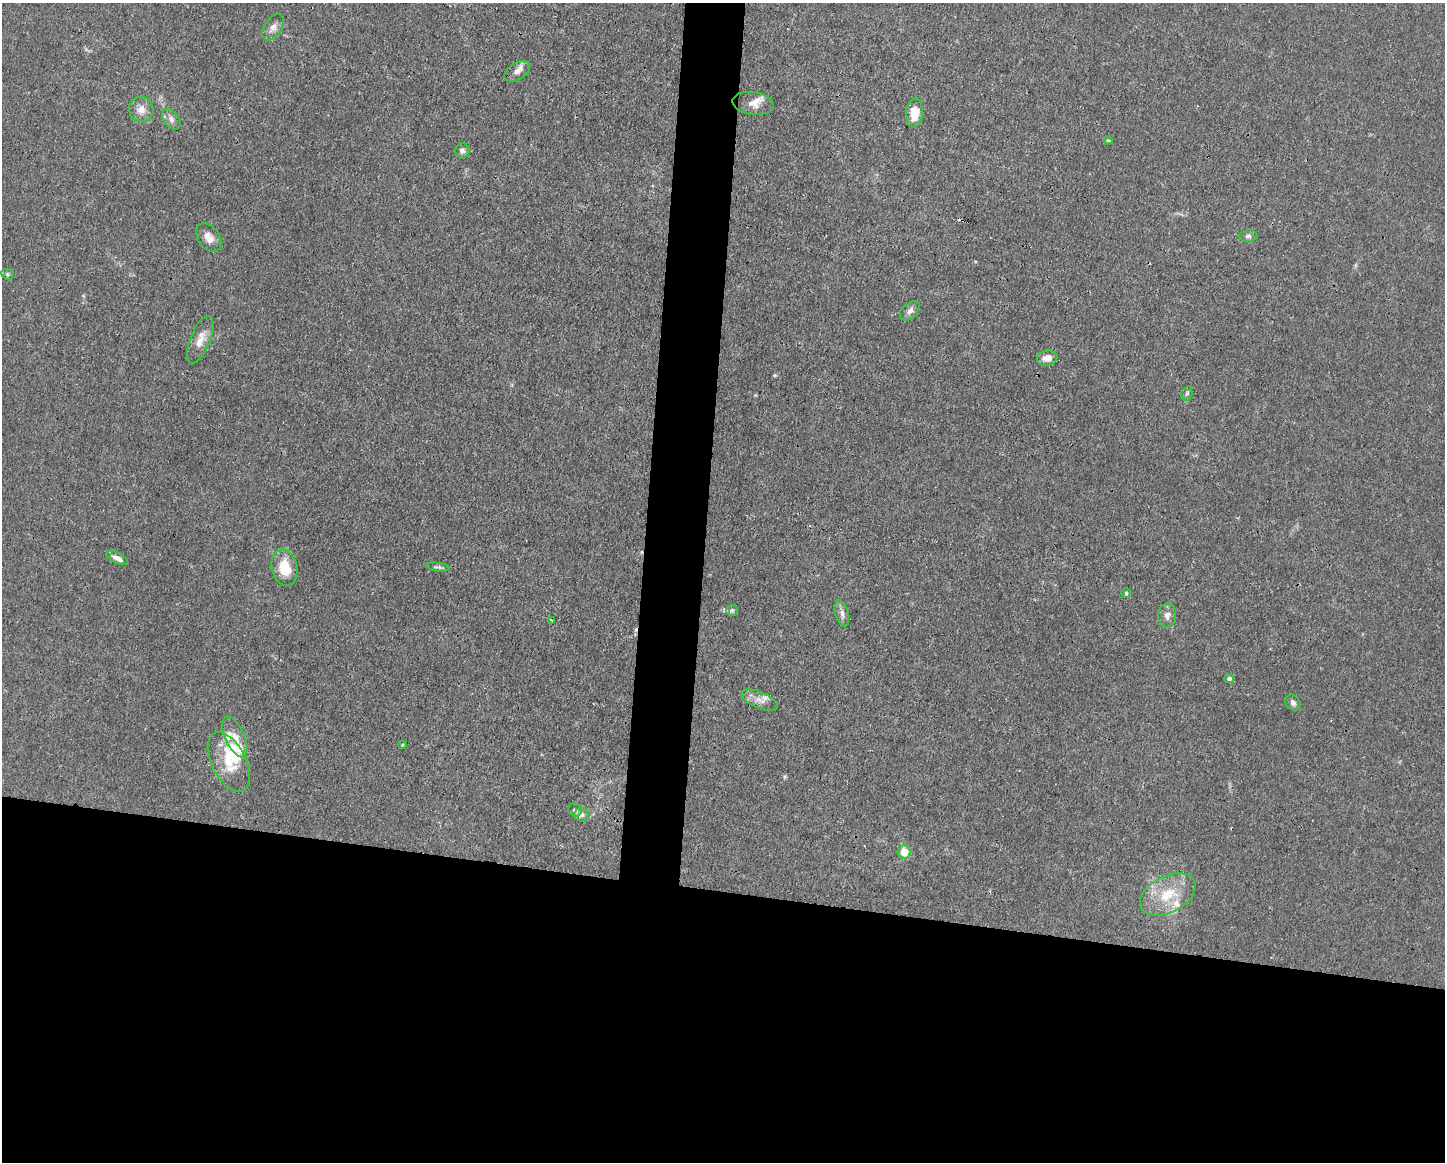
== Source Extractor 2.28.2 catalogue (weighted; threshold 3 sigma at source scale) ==
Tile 11 of 3 x 4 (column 2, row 4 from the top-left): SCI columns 1556-2998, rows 1-1160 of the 4666 x 4638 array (HDU 1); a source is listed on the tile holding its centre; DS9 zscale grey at full resolution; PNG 1447 x 1164 px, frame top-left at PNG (2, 3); each listed source drawn as its Kron ellipse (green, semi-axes under 4 px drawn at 4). Shown black and unused: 26% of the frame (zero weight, under 3 of 4 exposures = <1% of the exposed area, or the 3 px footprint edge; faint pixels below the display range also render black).
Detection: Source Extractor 2.28.2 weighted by HDU 2 'WHT'; one run over the whole footprint, this tile lists its part. Background 0.0185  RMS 0.0025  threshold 0.0112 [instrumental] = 3 sigma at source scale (4.5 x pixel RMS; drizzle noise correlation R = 1.50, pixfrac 1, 0.05/0.05 arcsec/px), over >= 5 px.
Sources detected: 41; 2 cosmic-ray / hot-pixel residue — neither listed nor drawn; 6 inside a brighter listed object's ellipse — not listed separately; the other 33 listed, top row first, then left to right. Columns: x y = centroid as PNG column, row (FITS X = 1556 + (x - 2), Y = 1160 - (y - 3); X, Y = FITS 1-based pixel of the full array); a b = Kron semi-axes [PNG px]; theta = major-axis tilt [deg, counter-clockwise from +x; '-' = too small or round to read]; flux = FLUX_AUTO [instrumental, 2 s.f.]
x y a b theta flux
273 27 14 8 57 1.6
517 71 14 8 30 1.8
753 103 21 11 -8 2.4
141 109 12 12 - 2.1
914 113 14 8 86 4.3
171 119 11 7 -53 1.2
1108 140 4 4 - 0.32
462 151 7 7 - 1
1248 236 9 5 6 0.68
209 238 16 10 -56 2.3
8 274 7 5 -21 0.47
910 311 11 7 41 1.3
200 340 25 10 68 3
1047 358 10 7 13 2.1
1187 393 7 5 74 0.49
117 558 12 5 -24 1.5
438 567 12 4 -8 0.6
285 568 18 13 -76 7
1126 593 5 5 - 0.33
732 610 6 5 - 0.47
842 613 13 6 -75 1.3
1167 615 12 9 84 1.5
552 620 3 2 - 0.27
1229 678 5 4 - 0.88
760 700 19 8 -23 2.2
1293 703 8 7 - 0.79
235 737 22 9 -66 2.7
402 745 4 3 - 0.23
229 762 32 17 -63 7.5
575 810 7 6 - 0.79
582 815 7 6 - 0.95
904 852 6 6 - 3.8
1168 894 30 18 27 9